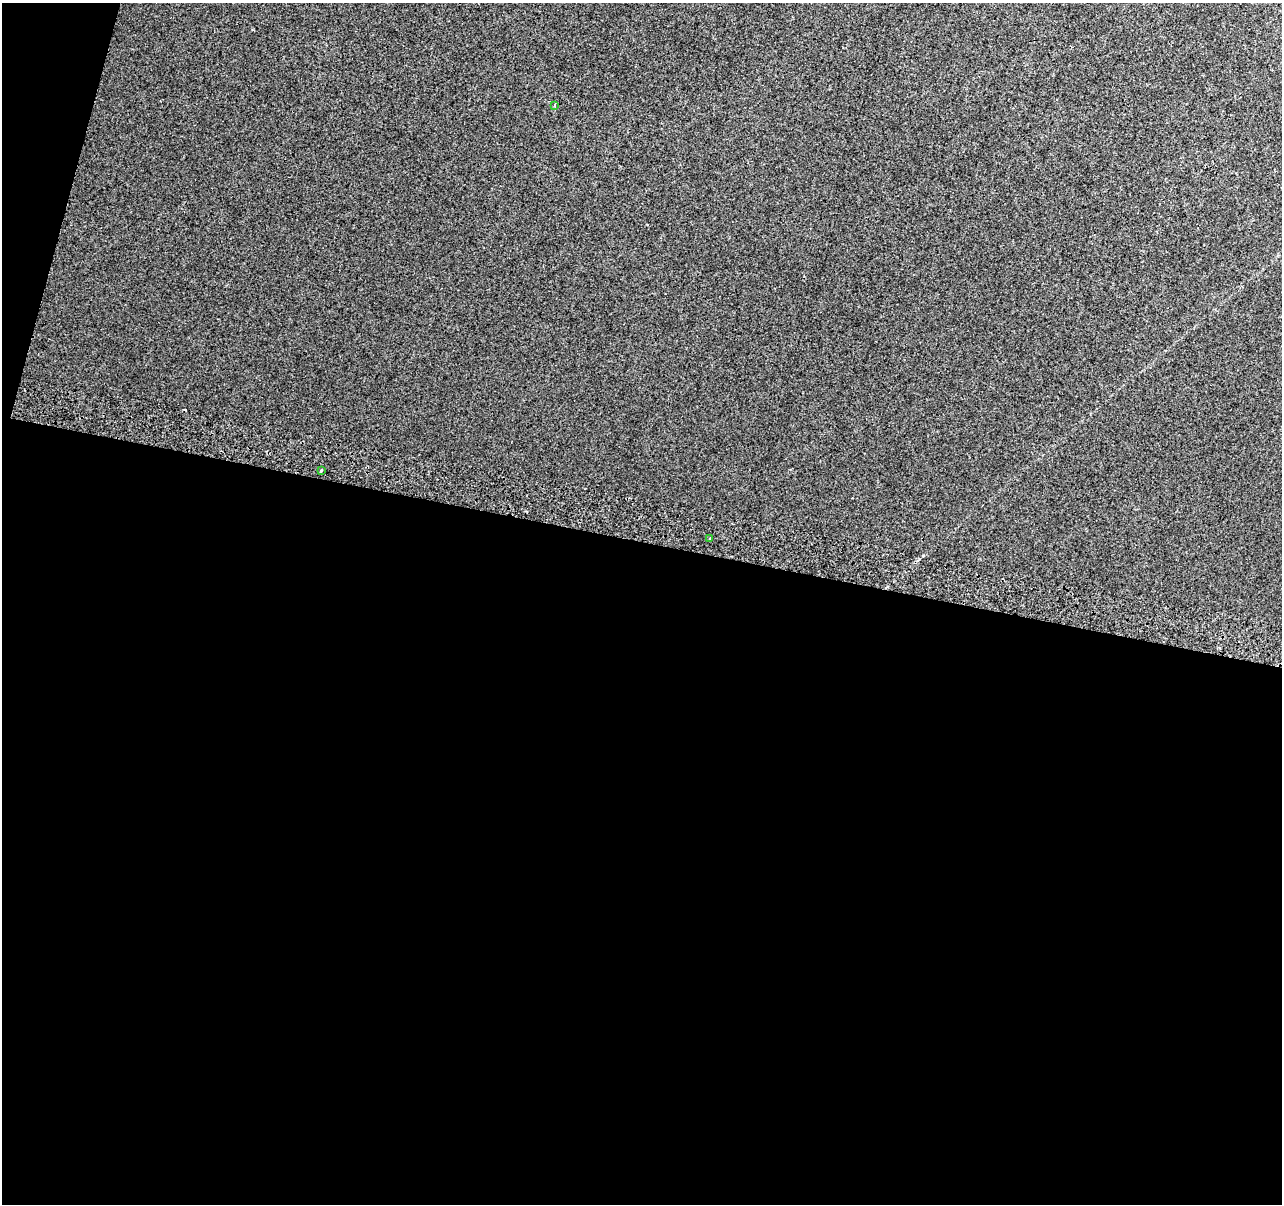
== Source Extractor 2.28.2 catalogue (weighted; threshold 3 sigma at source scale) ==
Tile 13 of 4 x 4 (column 1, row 4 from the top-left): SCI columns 21-1300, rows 326-1527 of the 5153 x 5395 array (HDU 1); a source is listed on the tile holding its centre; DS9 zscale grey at full resolution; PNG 1284 x 1206 px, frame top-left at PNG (2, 3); each listed source drawn as its Kron ellipse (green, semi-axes under 4 px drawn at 4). Shown black and unused: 57% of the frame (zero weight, under 2 of 3 exposures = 2% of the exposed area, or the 3 px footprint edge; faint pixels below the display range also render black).
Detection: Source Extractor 2.28.2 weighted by HDU 2 'WHT'; one run over the whole footprint, this tile lists its part. Background 0.00743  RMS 0.007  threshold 0.0315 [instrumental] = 3 sigma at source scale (4.5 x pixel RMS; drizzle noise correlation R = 1.50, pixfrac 1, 0.0396/0.0396 arcsec/px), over >= 5 px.
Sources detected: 4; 1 cosmic-ray / hot-pixel residue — neither listed nor drawn; the other 3 listed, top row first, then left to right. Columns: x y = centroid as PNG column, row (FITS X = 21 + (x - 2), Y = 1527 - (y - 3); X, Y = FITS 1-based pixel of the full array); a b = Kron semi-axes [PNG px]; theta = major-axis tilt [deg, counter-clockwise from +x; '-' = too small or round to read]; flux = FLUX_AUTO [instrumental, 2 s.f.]
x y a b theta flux
555 105 4 3 - 3
321 470 3 2 - 0.69
710 539 3 3 - 1.3